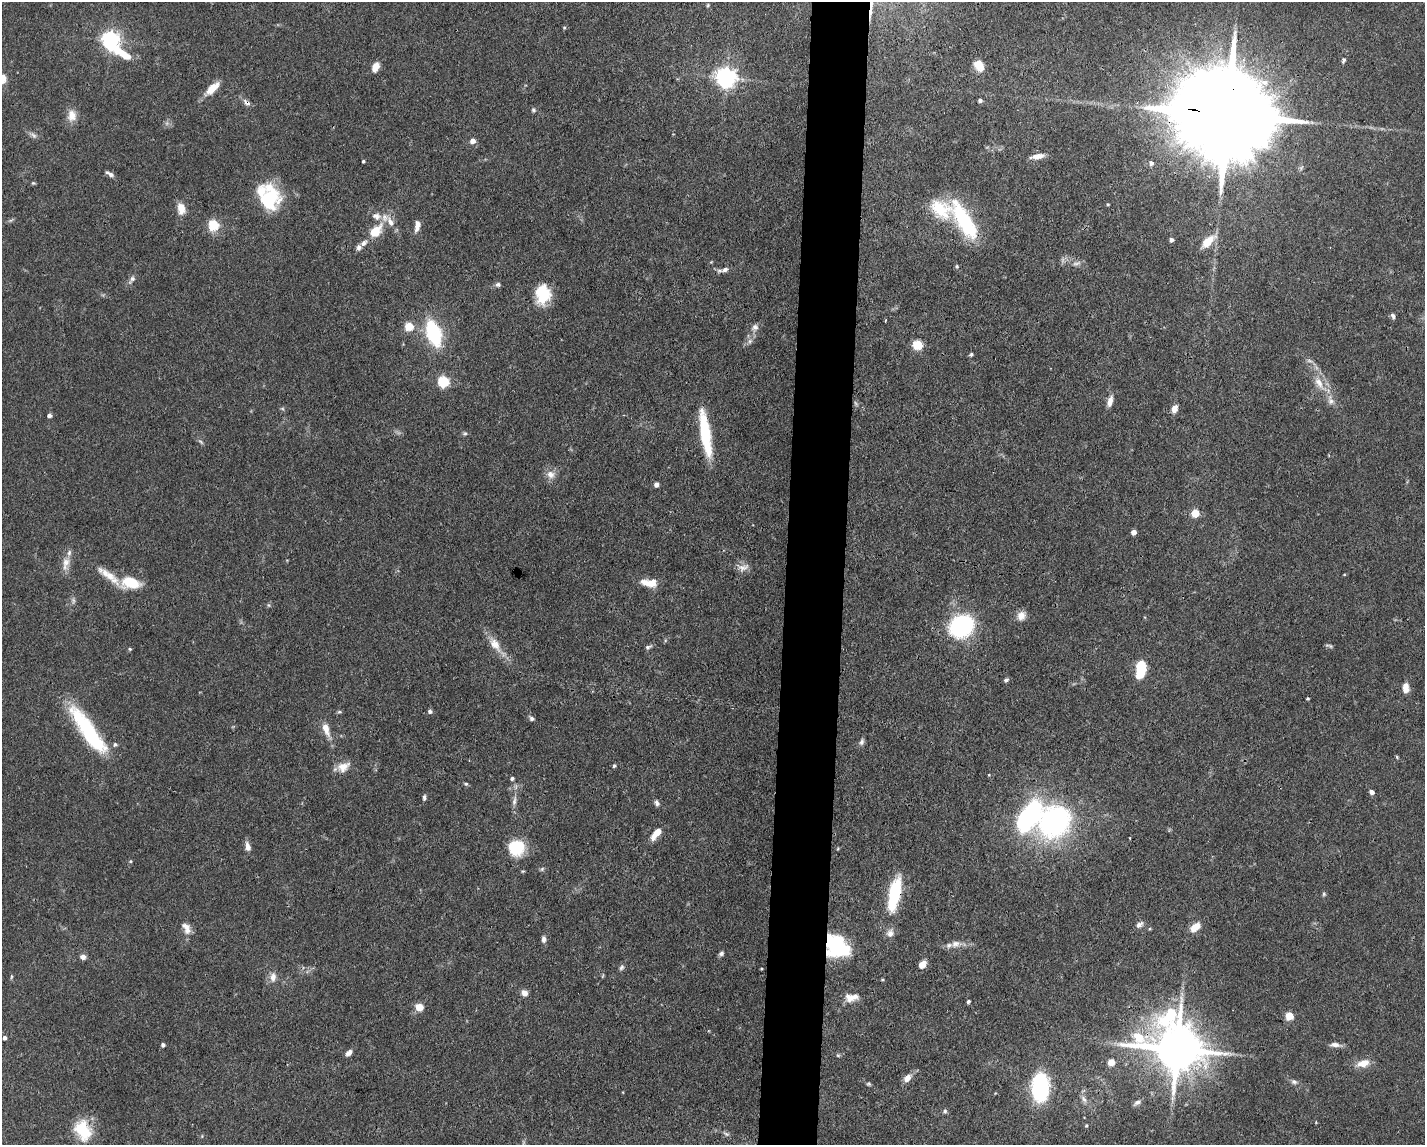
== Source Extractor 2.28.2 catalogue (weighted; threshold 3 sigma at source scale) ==
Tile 5 of 3 x 4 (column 2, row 2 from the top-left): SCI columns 1533-2955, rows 2287-3429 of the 4598 x 4572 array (HDU 1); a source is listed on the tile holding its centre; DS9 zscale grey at full resolution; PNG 1427 x 1147 px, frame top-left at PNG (2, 2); no overlay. Shown black and unused: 4% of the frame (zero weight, under 3 of 4 exposures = <1% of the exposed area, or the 3 px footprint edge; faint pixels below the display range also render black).
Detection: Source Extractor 2.28.2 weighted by HDU 2 'WHT'; one run over the whole footprint, this tile lists its part. Background 0.0928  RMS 0.0042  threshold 0.0191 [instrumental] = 3 sigma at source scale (4.5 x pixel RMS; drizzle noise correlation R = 1.50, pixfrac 1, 0.05/0.05 arcsec/px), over >= 5 px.
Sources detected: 152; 3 too faint to see at this stretch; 1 inside a brighter object's white glare — not listed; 13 inside a brighter listed object's ellipse — not listed separately; the other 135 listed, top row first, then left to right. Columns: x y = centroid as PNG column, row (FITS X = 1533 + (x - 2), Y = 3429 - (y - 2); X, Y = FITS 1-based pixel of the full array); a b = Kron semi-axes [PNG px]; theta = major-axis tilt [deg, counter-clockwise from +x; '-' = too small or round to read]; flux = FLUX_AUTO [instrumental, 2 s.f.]
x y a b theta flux
708 5 5 4 - 0.46
564 27 4 4 - 0.5
111 40 7 6 - 190
124 54 30 9 -30 9.7
1343 60 7 5 75 0.91
979 65 14 10 -60 5.5
375 67 10 7 65 3.6
726 77 7 7 - 260
2 79 12 10 -86 3.8
212 88 20 8 44 6.4
980 100 4 4 - 1.2
247 103 12 6 -44 1.9
533 110 6 6 - 0.79
72 115 15 12 88 4.3
1228 115 46 20 -9 15000
33 135 11 5 -37 1.4
473 141 5 5 - 3.1
1037 156 18 6 11 3.2
363 161 3 3 - 0.62
1151 163 5 5 - 1.4
110 174 12 5 -32 1.6
33 183 6 4 -19 0.52
268 199 28 22 87 27
1108 204 4 3 - 0.41
181 209 15 9 -80 4.5
385 218 12 11 - 3.7
964 220 51 17 -59 33
213 225 5 5 - 30
417 226 13 6 82 2.9
375 231 9 6 45 15
1171 240 5 4 - 1.4
1208 241 19 9 44 7.1
363 243 11 7 40 2.2
711 262 4 4 - 0.35
957 266 5 5 - 0.53
725 269 10 6 22 1.9
132 279 13 6 55 1.7
498 284 7 6 - 1.1
543 294 21 15 87 16
1393 316 8 5 -65 1.1
885 320 3 2 - 0.45
409 326 5 5 - 18
755 327 11 9 52 2.2
433 333 26 14 -72 31
750 341 7 6 - 1.3
918 345 5 5 - 27
971 354 5 4 - 0.68
443 381 6 5 - 42
1319 383 19 9 -57 5.8
1110 401 13 6 74 3.1
1331 401 10 9 - 2.4
282 408 6 4 -19 0.56
1174 409 8 6 70 3.5
49 415 4 4 - 1.8
465 433 6 5 - 0.69
705 433 44 11 -82 23
201 442 8 4 -36 0.81
551 474 12 11 - 3.3
656 484 4 4 - 2.3
1195 513 5 5 - 14
1134 532 4 4 - 3.1
66 563 21 9 80 4.2
743 567 17 10 11 3.1
108 575 37 9 -37 7.4
131 583 19 12 -10 16
649 583 20 9 -8 6.6
268 605 6 4 -89 0.58
1021 616 12 10 57 3.3
962 626 19 16 31 56
495 644 25 11 -55 6.5
1329 646 10 4 -17 0.79
648 647 9 5 28 0.97
130 649 4 4 - 0.52
1141 669 17 8 81 16
1006 680 6 4 35 0.95
1406 688 11 6 -89 4
1308 698 3 3 - 0.53
430 711 5 5 - 1
339 712 6 4 1 0.59
532 719 7 6 - 1
326 729 18 8 -71 4.7
92 738 48 18 -57 34
862 742 9 6 70 1.3
614 766 4 4 - 0.71
343 767 17 12 26 5
512 778 4 4 - 0.94
466 784 5 5 - 0.61
1372 792 5 4 - 1.5
424 797 7 4 82 1
514 801 14 5 80 2
657 803 8 5 -64 1.3
1055 821 35 29 52 86
656 833 14 6 51 5.9
248 847 11 6 -80 2.6
516 848 19 18 - 14
130 861 4 4 - 0.47
542 869 7 4 46 0.66
894 894 38 12 78 25
1324 894 6 5 - 0.69
1139 925 10 6 35 1.7
1195 927 13 8 39 4.9
187 930 11 10 - 2.8
890 933 10 9 - 2.6
544 939 7 5 -89 1.8
833 943 23 19 9 24
955 944 15 9 5 3.4
721 953 6 5 - 1
83 957 7 5 -9 1.9
922 965 8 6 49 3.5
622 967 8 6 57 1
11 976 7 3 90 0.55
273 977 13 9 85 3
524 993 7 6 - 2.9
849 998 13 10 -46 3.6
968 1002 4 3 - 0.9
419 1007 5 5 - 12
1289 1016 5 5 - 14
4 1038 5 4 - 1.1
163 1045 4 4 - 1.1
1335 1045 15 6 -6 2.3
1177 1049 17 15 -29 2200
349 1053 9 5 41 1.9
838 1055 6 5 - 0.6
1111 1062 5 5 - 9.3
1363 1063 13 8 16 5.9
907 1078 9 7 53 3.5
1294 1082 8 6 -19 1.3
869 1084 6 4 -15 0.64
1040 1087 19 12 88 60
1084 1099 12 5 -56 1.7
1137 1102 9 6 21 1.5
945 1111 6 5 - 0.87
1086 1125 5 4 - 0.49
83 1130 23 16 -64 16
726 1134 8 4 -24 0.93
Overlapping masked pixels (flux is a lower limit): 5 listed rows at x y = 247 103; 1228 115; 894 894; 833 943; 1177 1049
Isophote crosses this tile's border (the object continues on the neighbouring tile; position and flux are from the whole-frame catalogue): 1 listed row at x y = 2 79